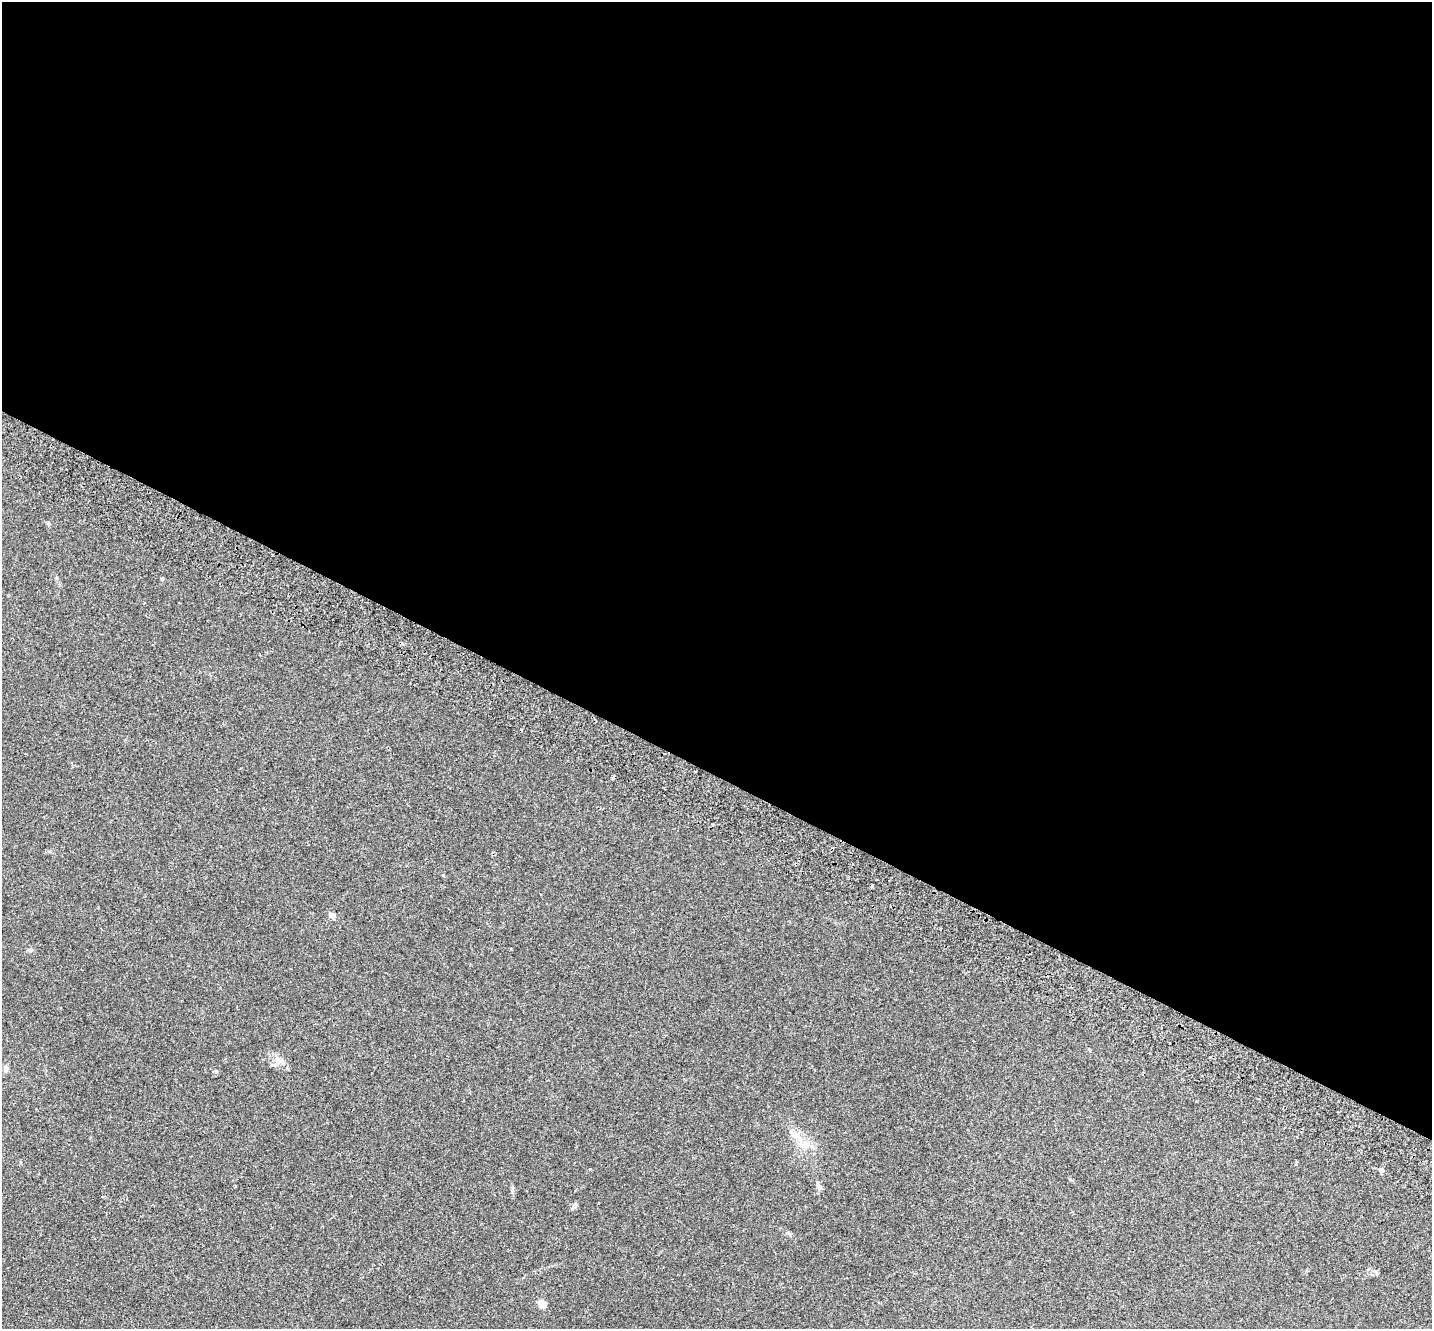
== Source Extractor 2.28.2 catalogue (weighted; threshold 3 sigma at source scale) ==
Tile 3 of 4 x 4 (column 3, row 1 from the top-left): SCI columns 2897-4326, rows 4316-5642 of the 5789 x 5842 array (HDU 1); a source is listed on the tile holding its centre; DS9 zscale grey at full resolution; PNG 1434 x 1331 px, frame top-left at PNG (2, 2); no overlay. Shown black and unused: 58% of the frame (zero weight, under 2 of 3 exposures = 3% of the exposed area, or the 3 px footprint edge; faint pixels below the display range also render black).
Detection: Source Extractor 2.28.2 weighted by HDU 2 'WHT'; one run over the whole footprint, this tile lists its part. Background 0.0141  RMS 0.0061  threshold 0.0276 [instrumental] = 3 sigma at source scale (4.5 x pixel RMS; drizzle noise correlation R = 1.50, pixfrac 1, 0.05/0.05 arcsec/px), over >= 5 px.
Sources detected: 14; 1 cosmic-ray / hot-pixel residue — not listed; the other 13 listed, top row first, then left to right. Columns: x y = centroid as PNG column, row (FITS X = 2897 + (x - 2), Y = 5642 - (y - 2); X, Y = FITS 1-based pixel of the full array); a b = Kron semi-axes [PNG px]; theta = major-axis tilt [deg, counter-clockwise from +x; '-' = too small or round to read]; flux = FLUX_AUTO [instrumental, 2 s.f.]
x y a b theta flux
48 524 5 5 - 0.76
613 778 4 3 - 3.8
872 886 3 3 - 0.94
331 915 9 6 -43 2.6
31 950 6 5 - 1
6 1068 7 6 - 1.6
796 1136 8 6 11 2.5
805 1144 7 4 -71 1.6
1382 1170 5 5 - 1.5
819 1186 9 5 -64 1.6
575 1205 8 6 46 1.5
788 1233 6 5 - 1
542 1304 8 7 - 5.4
Overlapping masked pixels (flux is a lower limit): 1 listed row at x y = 613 778
Unlisted compact peaks at least as high as the median listed source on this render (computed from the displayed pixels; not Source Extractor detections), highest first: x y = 216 1071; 443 875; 162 579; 512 1190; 590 1169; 56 578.